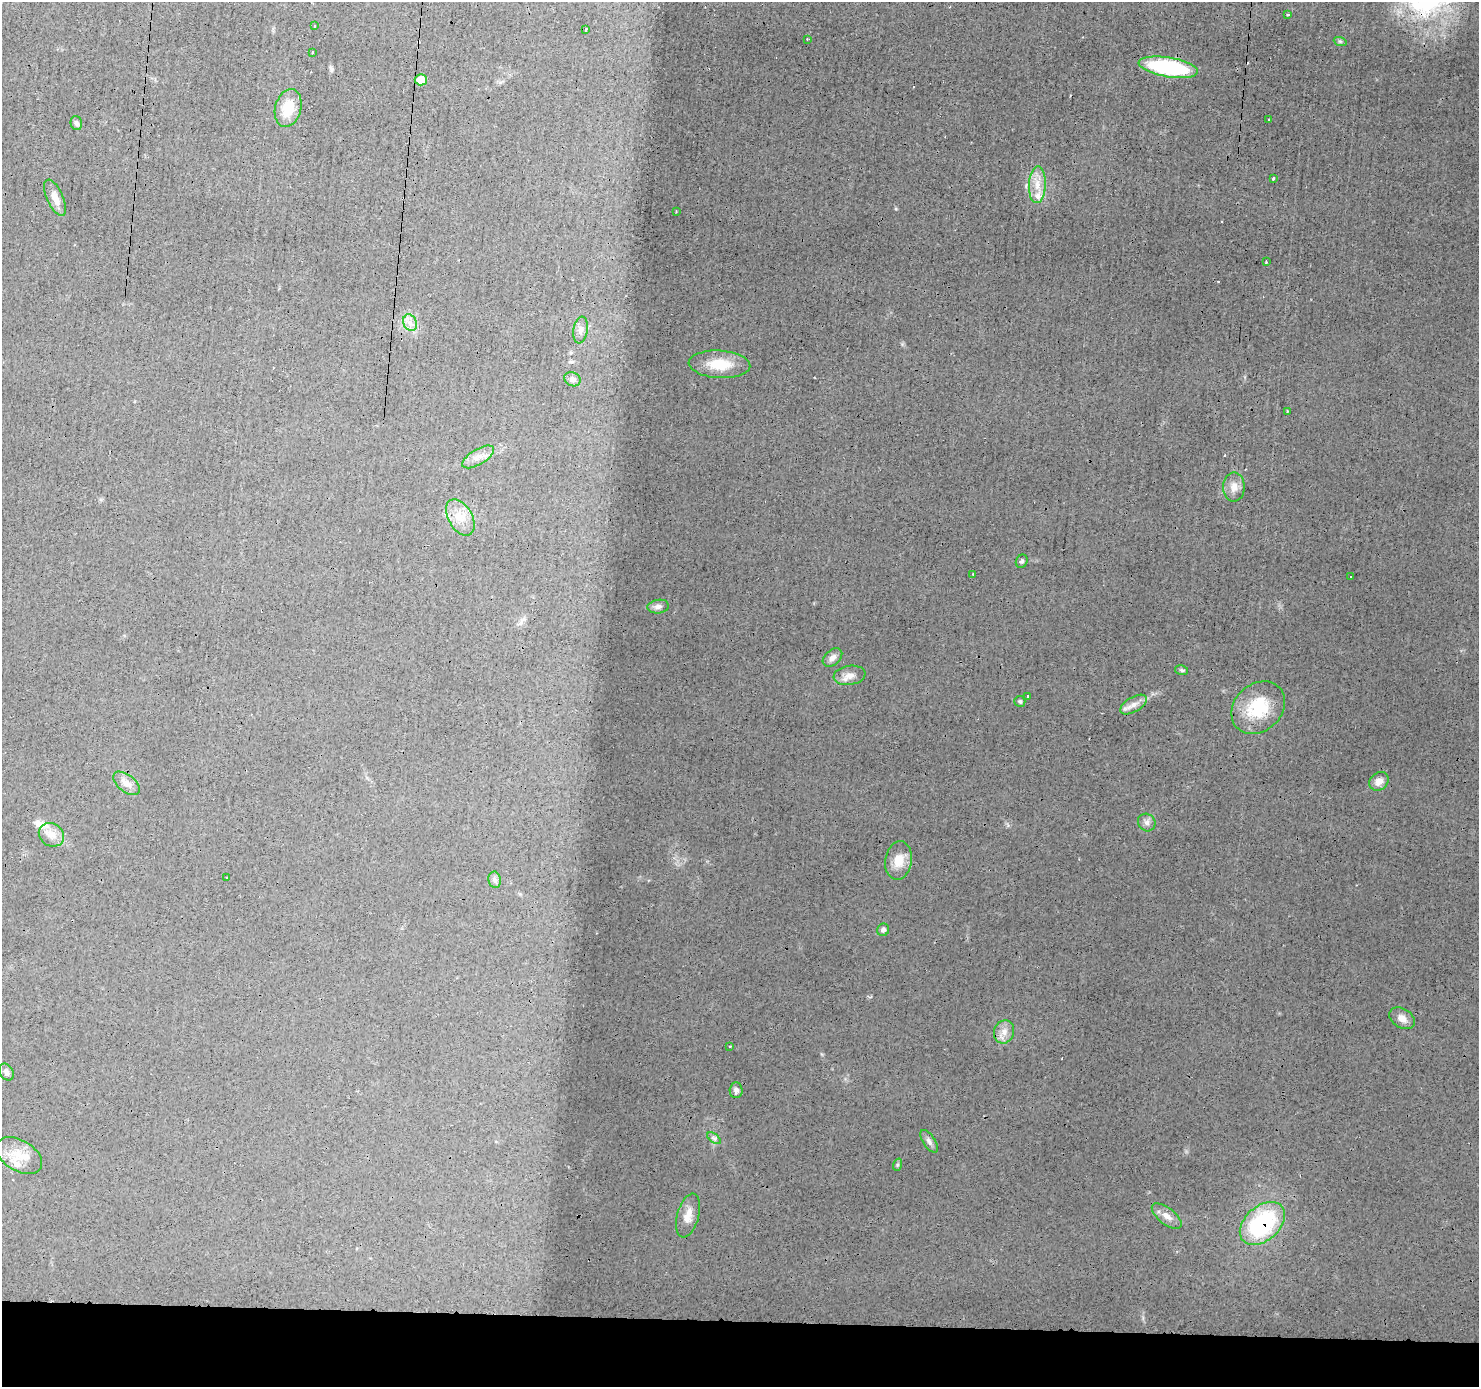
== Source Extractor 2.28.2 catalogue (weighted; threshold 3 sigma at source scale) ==
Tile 8 of 3 x 3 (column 2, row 3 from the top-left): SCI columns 1485-2961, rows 107-1491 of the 4448 x 4462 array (HDU 1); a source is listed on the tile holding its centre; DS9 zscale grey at full resolution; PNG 1481 x 1389 px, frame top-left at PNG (2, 2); each listed source drawn as its Kron ellipse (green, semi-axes under 4 px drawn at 4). Shown black and unused: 5% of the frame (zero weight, under 3 of 4 exposures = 1% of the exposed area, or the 3 px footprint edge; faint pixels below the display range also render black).
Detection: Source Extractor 2.28.2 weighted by HDU 2 'WHT'; one run over the whole footprint, this tile lists its part. Background 0.0142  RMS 0.0031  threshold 0.0138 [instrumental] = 3 sigma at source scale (4.5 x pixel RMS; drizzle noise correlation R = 1.50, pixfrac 1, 0.05/0.05 arcsec/px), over >= 5 px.
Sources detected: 63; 4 cosmic-ray / hot-pixel residue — neither listed nor drawn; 4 inside a brighter listed object's ellipse — not listed separately; the other 55 listed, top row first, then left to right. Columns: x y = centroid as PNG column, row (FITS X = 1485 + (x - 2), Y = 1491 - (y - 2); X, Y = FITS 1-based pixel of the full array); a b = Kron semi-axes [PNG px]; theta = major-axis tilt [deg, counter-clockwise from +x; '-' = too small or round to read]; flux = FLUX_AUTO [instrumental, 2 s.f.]
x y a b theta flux
1288 14 3 3 - 0.76
315 26 3 2 - 0.49
586 29 3 3 - 0.59
807 39 2 2 - 0.2
1340 41 6 4 -19 0.47
312 52 3 3 - 0.68
1168 67 30 9 -9 34
421 80 6 5 - 4.3
288 108 19 13 75 7.2
1268 119 3 2 - 0.29
76 123 7 5 -75 0.84
1273 179 3 3 - 1.3
1037 185 18 8 88 4.1
55 198 19 8 -66 2.8
676 211 3 2 - 0.28
1266 262 3 2 - 0.49
410 323 8 6 -66 1.6
580 330 13 7 81 1.5
719 364 31 14 -4 8.8
572 379 8 6 -26 1.3
1287 411 3 3 - 0.38
478 457 18 7 31 2.6
1234 487 14 11 89 2.7
460 517 20 12 -61 4.9
1022 561 7 5 60 0.64
973 574 3 3 - 0.43
1351 577 3 2 - 0.43
658 607 11 7 8 1.2
832 658 11 7 42 1.5
1181 670 7 4 -10 0.54
850 675 16 9 9 2.5
1027 696 2 2 - 0.35
1020 701 5 5 - 0.51
1134 704 15 7 30 2.2
1258 708 29 23 42 16
1379 781 10 8 42 2.3
126 783 15 8 -38 2.4
1147 822 9 8 - 1.3
51 835 13 11 -32 2.9
899 860 19 13 80 4.8
227 877 2 2 - 0.24
495 880 8 6 -80 0.88
883 930 6 6 - 1
1402 1018 14 9 -32 2.1
1004 1032 12 10 71 2.5
730 1046 3 2 - 0.22
6 1072 9 6 -55 0.97
736 1090 8 6 85 1
714 1138 8 4 -36 0.7
929 1141 13 6 -56 1.2
19 1156 25 15 -31 5.8
897 1165 6 4 72 0.45
688 1216 22 11 75 3.5
1167 1216 18 8 -37 2.6
1262 1223 26 17 42 37
Overlapping masked pixels (flux is a lower limit): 2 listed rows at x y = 421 80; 1262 1223
Unlisted compact peaks at least as high as the median listed source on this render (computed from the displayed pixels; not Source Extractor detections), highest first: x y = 896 209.